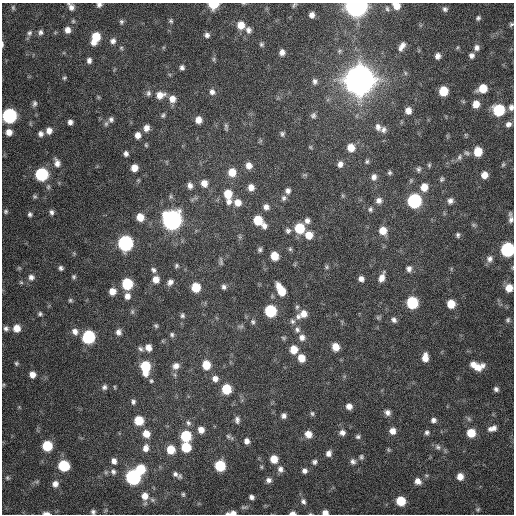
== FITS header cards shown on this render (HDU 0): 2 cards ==
NAXIS1  =                  512 / Axis length
NAXIS2  =                  512 / Axis length

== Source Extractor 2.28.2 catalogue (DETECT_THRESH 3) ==
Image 512 x 512 px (HDU 0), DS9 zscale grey, 1 PNG px = 1 image px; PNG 516 x 516 px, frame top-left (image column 1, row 512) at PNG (2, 3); no overlay
Background 181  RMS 14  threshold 42.3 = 3 sigma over >= 5 px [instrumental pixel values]
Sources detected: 259; all 259 listed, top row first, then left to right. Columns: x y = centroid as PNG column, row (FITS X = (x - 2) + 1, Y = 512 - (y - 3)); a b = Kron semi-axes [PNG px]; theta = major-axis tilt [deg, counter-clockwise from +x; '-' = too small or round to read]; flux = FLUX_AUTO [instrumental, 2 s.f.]
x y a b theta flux
213 4 7 5 3 3.1e+04
99 5 5 5 - 2.7e+03
294 5 7 5 52 1.7e+03
356 6 8 7 - 9.8e+05
396 6 8 7 - 9.2e+03
71 7 8 6 -55 4.3e+03
13 8 7 5 -88 1.8e+03
387 9 8 6 -69 2.4e+03
445 9 6 6 - 2.4e+03
312 15 7 6 - 5.0e+03
478 18 6 6 - 2.1e+03
73 21 5 5 - 1.3e+03
171 21 6 5 - 1.8e+03
121 22 7 6 - 2.0e+03
511 24 6 5 - 1.7e+03
241 25 8 8 - 1.2e+04
67 30 7 6 - 5.5e+03
248 30 8 7 - 4.1e+03
41 32 7 6 - 2.9e+03
29 33 8 7 - 2.9e+03
207 35 7 6 - 3.2e+03
95 38 11 6 69 2.4e+04
113 41 7 6 - 3.7e+03
2 44 9 3 88 1.7e+03
261 44 6 6 - 2.0e+03
402 46 12 6 60 6.1e+03
458 47 6 3 70 1.1e+03
121 48 6 5 - 1.3e+03
477 48 8 7 - 4.2e+03
339 51 8 6 36 2.5e+03
282 52 7 6 - 4.7e+03
472 55 7 6 - 3.4e+03
438 56 6 5 - 4.2e+03
214 59 7 4 89 1.6e+03
89 60 6 5 - 3.5e+03
182 67 5 5 - 2.7e+03
405 73 7 5 -62 1.7e+03
64 78 6 5 - 1.4e+03
359 80 11 10 - 2.9e+06
315 81 8 7 - 3.3e+03
483 88 8 7 - 1.7e+04
443 91 7 7 - 2.2e+04
212 92 8 7 - 4.1e+03
148 93 8 6 77 2.6e+03
160 95 11 8 14 9.0e+03
98 97 6 4 -72 1.1e+03
172 99 8 8 - 7.7e+03
34 103 8 6 77 2.7e+03
476 104 7 6 - 9.7e+03
511 107 8 6 80 3.7e+03
499 110 8 8 - 6.0e+04
408 111 7 7 - 6.8e+03
163 115 7 5 62 1.8e+03
313 115 7 7 - 2.7e+03
9 116 8 8 - 1.7e+05
111 119 7 7 - 2.9e+03
198 120 6 6 - 7.8e+03
70 122 5 5 - 3.7e+03
106 124 8 6 73 2.2e+03
508 124 8 6 33 3.7e+03
226 127 10 4 -86 2.1e+03
378 127 11 8 -57 5.1e+03
146 128 7 6 - 6.2e+03
383 130 9 7 65 3.8e+03
49 131 7 6 - 5.9e+03
9 132 6 6 - 7.0e+03
41 134 7 6 - 3.7e+03
282 134 6 5 - 2.1e+03
138 135 7 6 - 5.8e+03
146 145 5 4 - 1.2e+03
310 147 5 5 - 1.1e+03
351 148 8 8 - 1.2e+04
478 152 7 6 - 1.9e+04
467 153 9 7 -10 2.7e+03
126 154 5 5 - 2.9e+03
459 157 9 7 70 3.1e+03
367 162 6 5 - 1.9e+03
57 163 11 7 -70 6.0e+03
340 164 7 7 - 4.8e+03
429 165 6 5 - 1.5e+03
503 165 7 4 63 1.5e+03
249 166 7 7 - 6.7e+03
134 168 6 6 - 9.2e+03
419 169 8 6 75 2.3e+03
232 172 8 8 - 1.4e+04
390 173 6 5 - 1.9e+03
41 174 8 7 - 9.6e+04
305 175 8 4 0 1.3e+03
484 175 7 6 - 8.3e+03
374 177 8 7 - 4.6e+03
442 179 7 5 78 1.8e+03
204 183 8 7 - 8.0e+03
190 186 7 6 - 4.4e+03
251 187 7 6 - 6.8e+03
424 187 8 7 - 1.1e+04
288 191 7 7 - 3.4e+03
228 194 9 8 - 1.7e+04
35 196 6 5 - 1.5e+03
343 196 6 4 -71 1.2e+03
284 198 8 7 - 2.7e+03
379 200 8 8 - 4.9e+03
414 201 8 8 - 1.5e+05
450 201 7 7 - 4.0e+03
229 202 9 8 - 5.0e+03
238 202 8 8 - 8.6e+03
266 207 7 7 - 4.5e+03
370 209 7 6 - 2.3e+03
6 211 5 5 - 1.5e+03
51 212 7 5 -68 2.8e+03
30 214 5 4 - 2.0e+03
140 217 7 7 - 1.3e+04
511 218 12 5 -84 3.8e+03
172 220 9 8 - 6.2e+05
258 220 8 7 - 2.6e+04
307 221 7 7 - 3.8e+03
473 225 7 5 -21 1.6e+03
264 226 8 6 -81 4.4e+03
299 228 8 7 - 3.6e+04
288 231 7 7 - 2.8e+03
383 231 8 7 - 1.2e+04
309 235 8 8 - 1.2e+04
458 235 7 5 -89 2.0e+03
240 237 7 4 -71 1.5e+03
125 243 8 8 - 2.0e+05
290 249 5 5 - 1.5e+03
507 249 8 7 - 1.3e+05
260 250 6 6 - 2.1e+03
274 256 7 6 - 1.6e+04
490 259 9 8 - 4.6e+03
221 261 12 4 -83 2.1e+03
176 266 6 5 - 1.7e+03
327 267 6 5 - 1.6e+03
19 268 5 5 - 1.2e+03
61 268 6 5 - 2.4e+03
409 269 8 7 - 3.9e+03
153 270 8 6 -49 2.8e+03
31 277 8 8 - 4.2e+03
74 277 6 5 - 1.7e+03
382 277 12 6 67 6.5e+03
156 279 7 7 - 8.4e+03
361 279 7 6 - 4.3e+03
21 282 5 5 - 1.3e+03
170 282 7 6 - 4.1e+03
127 284 7 7 - 5.4e+04
196 287 7 6 - 2.5e+04
224 287 6 5 - 2.8e+03
509 288 8 8 - 1.1e+04
281 290 12 6 -61 2.2e+04
112 291 7 7 - 8.3e+03
127 296 8 7 - 5.7e+03
70 300 6 5 - 1.6e+03
412 303 8 7 - 6.6e+04
451 304 7 6 - 1.6e+04
297 307 6 5 - 1.8e+03
270 311 7 7 - 6.7e+04
132 312 7 5 -90 1.8e+03
40 314 6 5 - 1.9e+03
304 314 9 8 - 8.3e+03
182 315 6 5 - 2.0e+03
298 317 8 7 - 3.9e+03
378 317 7 5 69 1.7e+03
394 320 7 6 - 3.0e+03
508 320 8 6 75 2.2e+03
292 321 7 7 - 2.8e+03
253 322 7 6 - 2.0e+03
156 326 6 5 - 1.5e+03
241 326 9 4 -8 1.8e+03
6 328 6 6 - 2.9e+03
17 328 7 7 - 1.1e+04
297 330 9 8 - 3.7e+03
75 331 9 7 -62 5.8e+03
118 332 7 6 - 4.3e+03
172 335 6 5 - 2.0e+03
88 337 8 7 - 1.0e+05
302 337 8 8 - 5.2e+03
283 338 6 5 - 1.4e+03
336 347 7 6 - 1.2e+04
148 348 7 6 - 6.9e+03
140 349 8 6 -44 2.5e+03
294 349 7 7 - 1.4e+04
425 357 9 6 88 9.0e+03
301 358 7 7 - 1.2e+04
16 363 5 5 - 1.5e+03
473 364 7 6 - 5.6e+03
206 365 8 7 - 1.8e+04
176 366 9 8 - 5.3e+03
145 367 11 7 -88 4.2e+04
477 367 13 8 16 1.2e+04
32 374 6 6 - 6.4e+03
175 375 6 4 -71 1.6e+03
215 379 7 7 - 5.2e+03
151 381 5 5 - 1.4e+03
3 385 5 3 - 9.0e+02
104 387 7 6 - 2.9e+03
115 387 6 3 -88 1.0e+03
226 389 7 7 - 3.0e+04
496 389 6 5 - 2.6e+03
133 402 7 5 -85 2.5e+03
349 406 6 6 - 5.6e+03
387 412 8 7 - 4.3e+03
312 413 7 5 -87 1.8e+03
284 416 6 5 - 3.4e+03
139 420 7 7 - 2.5e+04
237 420 8 5 -89 3.3e+03
433 420 7 6 - 3.5e+03
188 423 9 7 -49 3.0e+03
492 428 11 6 19 5.4e+03
201 430 7 6 - 6.9e+03
392 431 8 7 - 6.8e+03
427 432 7 7 - 2.7e+03
342 433 8 7 - 4.3e+03
471 433 7 7 - 1.8e+04
146 434 8 7 - 1.1e+04
308 434 8 7 - 9.2e+03
186 436 7 7 - 4.8e+04
228 436 8 5 -16 2.1e+03
358 437 7 5 15 2.1e+03
247 441 6 6 - 4.3e+03
47 446 7 7 - 3.9e+04
186 447 7 7 - 3.0e+04
438 447 9 8 - 3.5e+03
146 448 10 7 83 6.8e+03
171 449 8 7 - 1.9e+04
388 450 6 5 - 1.3e+03
328 453 7 6 - 4.7e+03
361 457 7 6 - 2.1e+03
274 459 7 6 - 1.3e+04
114 461 8 7 - 4.9e+03
353 461 7 7 - 3.3e+03
314 462 6 6 - 2.7e+03
63 466 7 7 - 5.0e+04
220 466 7 7 - 4.9e+04
261 467 5 4 - 1.2e+03
140 469 8 7 - 3.0e+04
280 469 9 7 -70 4.5e+03
305 471 6 6 - 3.5e+03
113 472 8 7 - 3.3e+03
175 474 10 7 -22 4.0e+03
460 476 7 7 - 8.3e+03
133 477 8 7 - 1.9e+05
7 478 6 5 - 1.6e+03
269 480 7 7 - 3.9e+03
37 481 6 4 20 1.5e+03
418 481 8 7 - 6.2e+03
55 484 7 7 - 5.4e+03
183 494 6 5 - 1.7e+03
145 496 10 10 - 1.0e+04
251 497 5 5 - 3.1e+03
303 501 9 7 -58 3.3e+03
401 501 7 6 - 2.6e+04
244 507 10 5 3 2.2e+03
478 509 6 6 - 1.6e+03
93 512 5 5 - 2.2e+03
325 512 6 5 - 5.3e+03
46 513 8 3 -4 3.4e+03
233 513 8 5 -1 4.4e+03
293 513 6 3 2 3.8e+03
228 514 5 3 - 2.2e+03
310 514 5 3 - 8.4e+02
At the frame edge (FLAGS 8, measured only in part): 21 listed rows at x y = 213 4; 99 5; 294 5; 356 6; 396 6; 71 7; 511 24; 241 25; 2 44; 511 107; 9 116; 511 218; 507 249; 509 288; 93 512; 325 512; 46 513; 233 513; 293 513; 228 514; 310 514